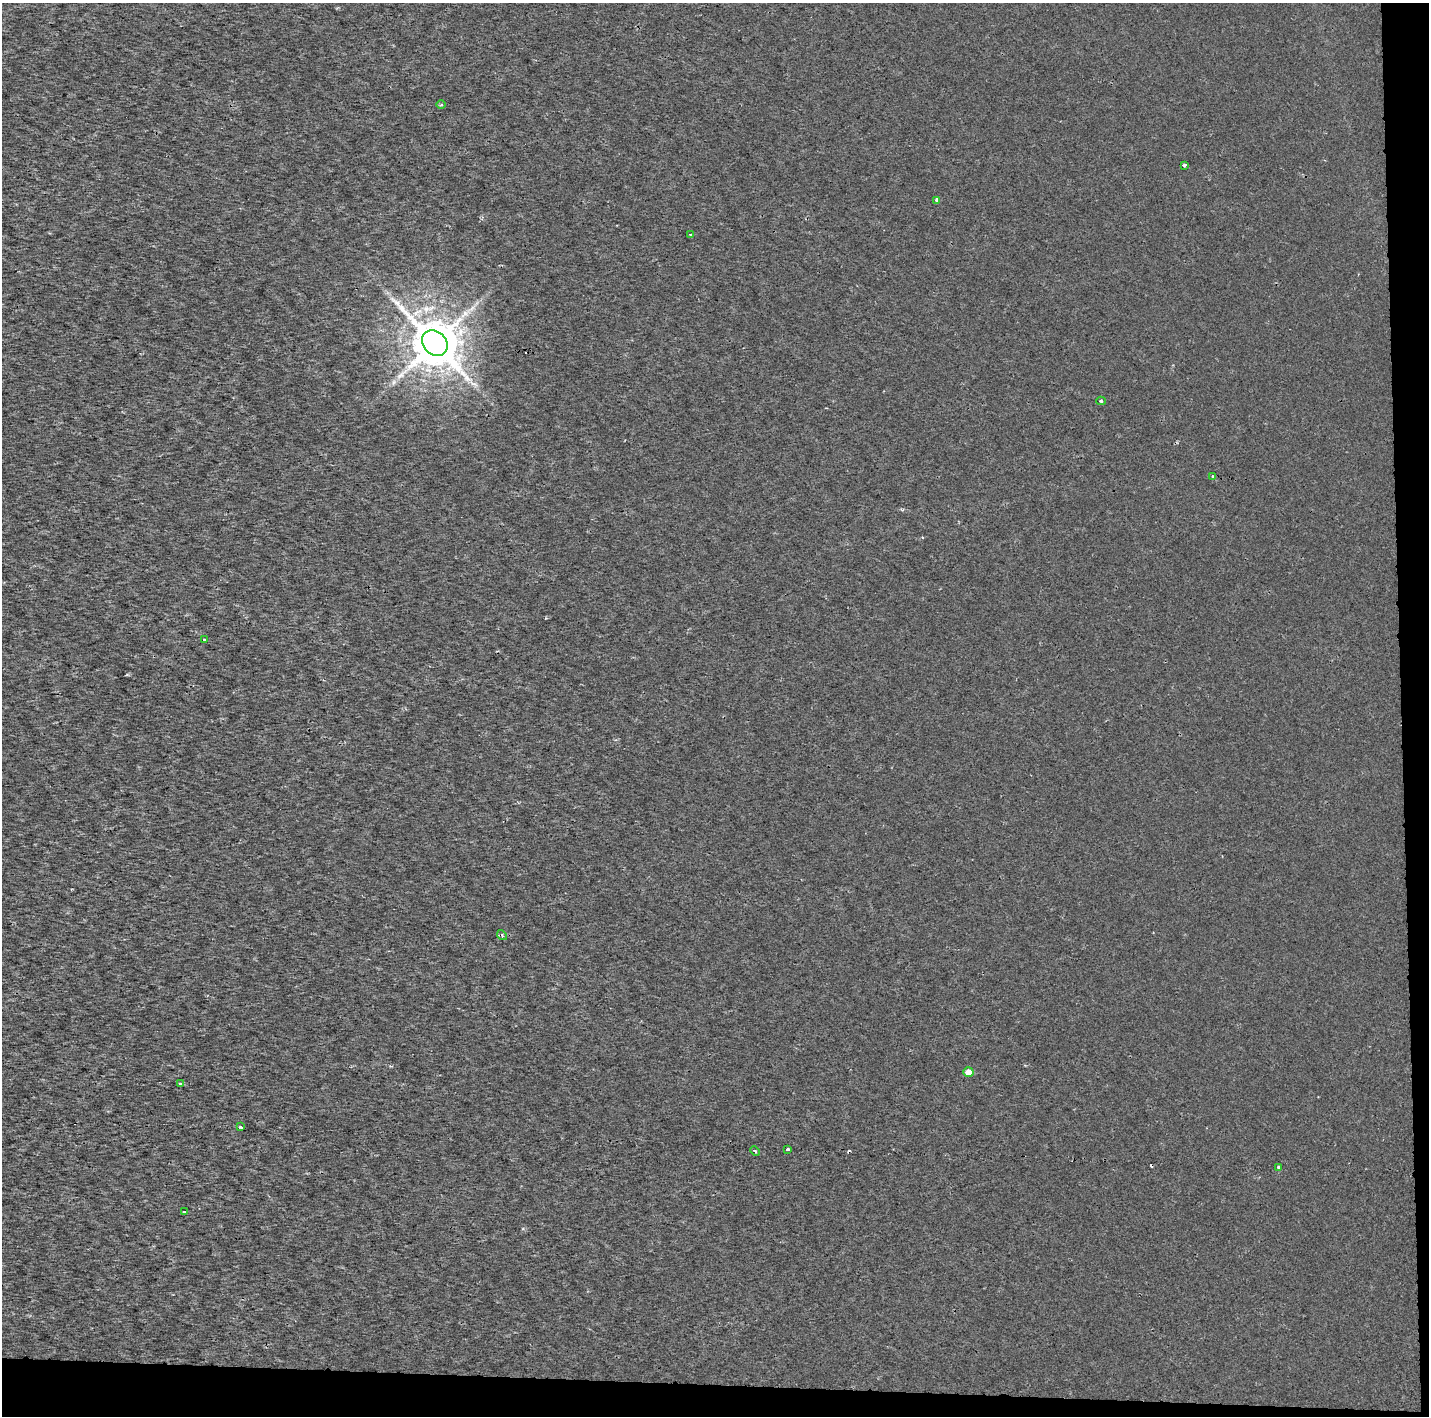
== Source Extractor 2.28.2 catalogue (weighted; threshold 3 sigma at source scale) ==
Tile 9 of 3 x 3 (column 3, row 3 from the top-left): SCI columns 5515-6941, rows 1-1414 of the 7053 x 4355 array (HDU 1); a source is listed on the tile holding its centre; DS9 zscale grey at full resolution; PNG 1431 x 1418 px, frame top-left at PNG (2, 3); each listed source drawn as its Kron ellipse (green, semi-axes under 4 px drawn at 4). Shown black and unused: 4% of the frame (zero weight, under 2 of 3 exposures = <1% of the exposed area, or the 3 px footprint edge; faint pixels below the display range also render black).
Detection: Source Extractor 2.28.2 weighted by HDU 2 'WHT'; one run over the whole footprint, this tile lists its part. Background 1.73e-04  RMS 0.0022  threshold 0.0101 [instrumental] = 3 sigma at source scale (4.5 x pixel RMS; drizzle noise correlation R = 1.50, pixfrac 1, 0.0396/0.0396 arcsec/px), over >= 5 px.
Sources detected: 19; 3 cosmic-ray / hot-pixel residue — neither listed nor drawn; the other 16 listed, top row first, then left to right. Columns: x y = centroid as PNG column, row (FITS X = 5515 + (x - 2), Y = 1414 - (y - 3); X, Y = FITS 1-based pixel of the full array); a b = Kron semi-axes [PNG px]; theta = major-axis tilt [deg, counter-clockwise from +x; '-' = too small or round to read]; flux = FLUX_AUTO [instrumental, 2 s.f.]
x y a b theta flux
441 105 5 3 - 0.3
1184 165 4 3 - 0.63
937 200 4 3 - 0.97
690 234 3 2 - 0.22
435 343 14 11 -43 1100
1101 401 5 4 - 0.28
1213 477 3 3 - 0.81
204 640 3 3 - 0.28
502 935 5 4 - 0.39
968 1072 5 4 - 2.2
180 1084 3 3 - 0.34
241 1127 3 2 - 0.46
787 1149 4 3 - 2.2
755 1151 5 3 - 0.29
1279 1167 3 3 - 0.29
184 1212 3 3 - 0.5